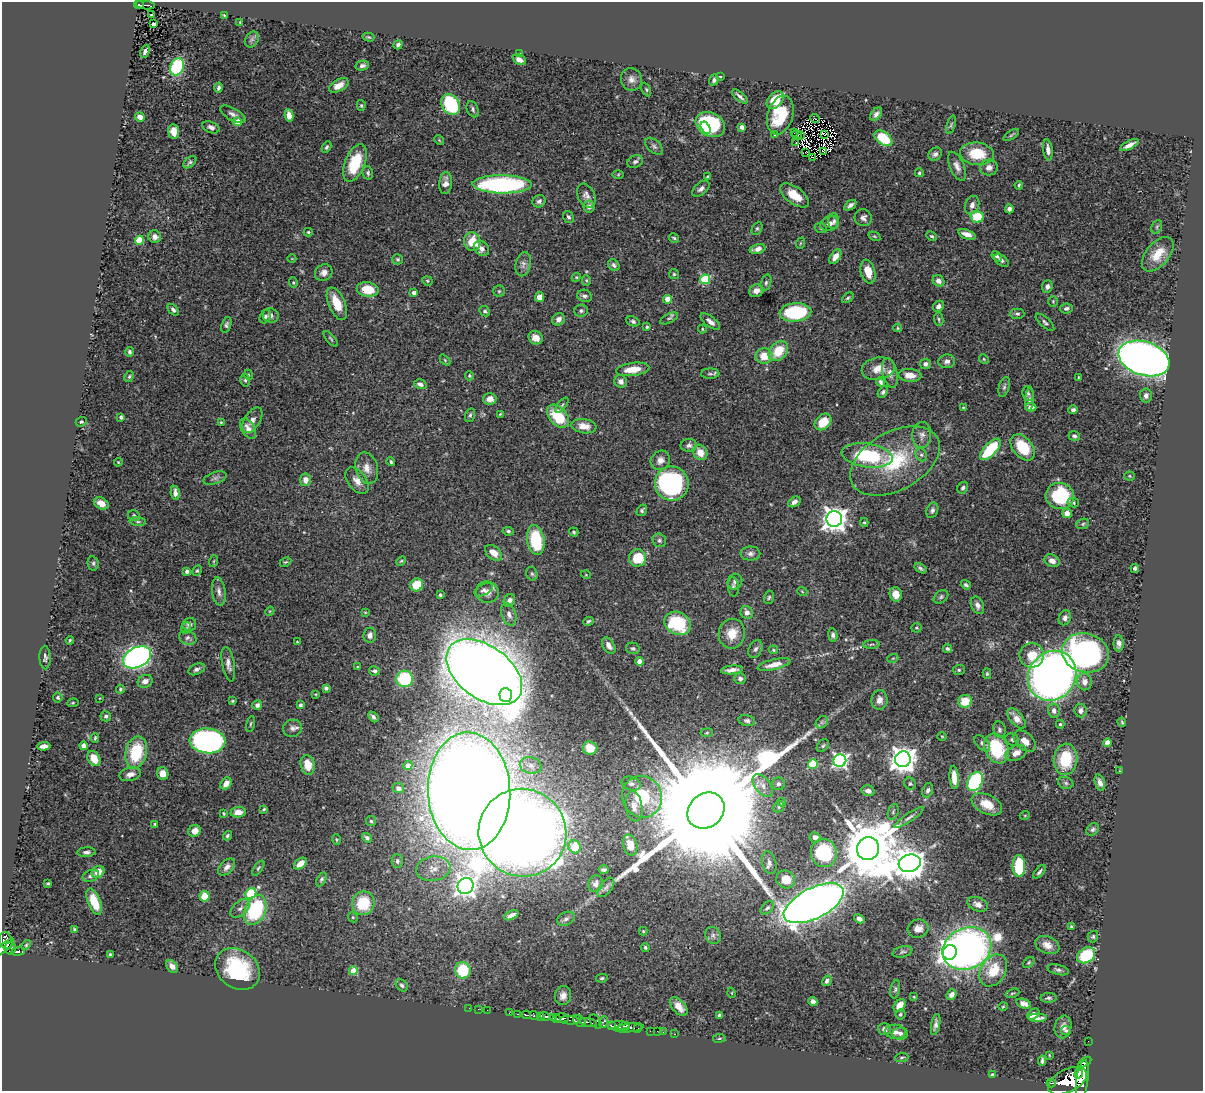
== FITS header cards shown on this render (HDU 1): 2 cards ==
NAXIS1  =                 1201
NAXIS2  =                 1089

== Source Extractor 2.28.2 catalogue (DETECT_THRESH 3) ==
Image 1201 x 1089 px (HDU 1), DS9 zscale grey, 1 PNG px = 1 image px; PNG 1205 x 1093 px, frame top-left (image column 1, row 1089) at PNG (2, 2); each listed source drawn as its Kron ellipse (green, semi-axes under 4 px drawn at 4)
Background 0.717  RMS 0.026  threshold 0.0773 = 3 sigma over >= 5 px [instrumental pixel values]
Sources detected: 506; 3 with non-positive FLUX_AUTO (blend fragments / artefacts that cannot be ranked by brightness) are neither listed nor drawn; of the other 503, the 500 brightest by FLUX_AUTO listed and drawn (3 fainter detections omitted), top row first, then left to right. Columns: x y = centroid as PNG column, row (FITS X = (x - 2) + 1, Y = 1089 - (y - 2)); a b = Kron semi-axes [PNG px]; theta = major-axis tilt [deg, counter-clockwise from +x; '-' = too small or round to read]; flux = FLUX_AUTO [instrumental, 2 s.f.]
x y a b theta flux
139 5 5 4 - 80
145 5 9 3 -5 95
152 15 3 3 - 4
224 15 3 2 - 1.4
240 22 4 2 - 1.1
154 24 3 3 - 6.4
368 37 6 3 -15 2.3
252 39 8 6 56 4.6
398 45 5 4 - 4.2
145 51 6 3 65 5.6
520 54 3 3 - 1.7
519 60 7 5 -27 12
362 66 7 4 13 5.7
177 67 9 6 67 150
720 76 3 3 - 2.1
631 79 11 10 - 10
714 80 5 4 - 4.9
339 85 10 6 30 14
218 88 5 3 - 4.5
646 89 7 4 -64 2.5
740 96 9 3 -41 5.2
775 100 10 7 46 36
451 104 11 8 -57 140
361 105 5 4 - 2.5
473 109 8 5 -68 4.9
233 114 14 6 -29 7.9
876 114 7 5 51 6.2
289 115 6 4 -81 20
780 115 20 12 73 70
140 117 5 4 - 10
815 119 5 2 - 2.5
238 122 4 4 - 39
710 124 15 11 -28 180
951 125 10 4 72 3.3
211 127 9 5 -22 6.8
741 127 4 4 - 12
706 128 7 4 -60 44
174 131 7 5 -84 19
794 133 3 2 - 1.9
824 134 2 2 - 0.7
775 135 3 3 - 4.3
797 135 5 3 - 1.6
1011 135 9 3 34 2.8
800 136 2 2 - 1.8
883 138 10 6 -38 65
439 140 5 4 - 2.2
796 143 2 2 - 1.2
1129 145 10 3 28 10
654 146 10 6 -44 5.7
326 147 6 4 62 3.4
1048 150 11 4 -83 9.1
805 152 2 2 - 1.7
824 152 3 2 - 2.1
935 154 7 6 - 5.4
977 154 17 11 -7 51
813 157 3 2 - 2.6
190 162 8 4 39 3.5
635 162 8 6 23 4.3
355 163 20 10 68 71
957 166 15 7 -66 11
989 168 9 8 - 10
368 173 7 5 -76 3.5
919 173 4 4 - 2.9
618 174 6 4 1 1.8
707 177 4 4 - 2
446 183 11 6 84 13
502 184 29 9 -1 310
1019 185 4 3 - 2.4
701 189 10 6 41 7.1
586 195 12 8 -64 9.3
794 195 16 8 -37 32
539 201 7 6 - 4.8
850 205 7 3 36 5.9
972 205 9 7 69 9
589 207 6 5 - 7.8
1009 209 4 4 - 5.9
568 217 6 5 - 3.6
977 217 7 5 -14 56
863 218 9 8 - 7.2
834 221 8 5 89 4.3
829 223 9 7 25 8.8
1157 227 7 5 61 3.4
757 228 7 5 62 3.2
821 228 6 5 - 2.8
308 232 4 4 - 2.2
967 234 9 4 -18 12
874 236 6 4 -31 2.4
932 236 6 4 -26 2.5
155 237 6 6 - 10
674 238 5 4 - 2.2
139 240 4 4 - 65
472 242 9 8 - 36
801 243 6 3 70 1.8
481 248 8 6 -44 9.3
758 249 8 5 14 11
1158 254 20 11 49 34
997 256 6 4 -47 4.6
835 257 8 5 55 13
292 259 4 3 - 1.2
398 259 5 5 - 2.8
1001 260 8 5 -36 5.1
523 264 12 7 77 8.8
614 265 6 5 - 4.3
868 272 12 7 -75 29
324 273 9 8 - 10
674 274 5 5 - 2.9
576 277 4 4 - 1.9
705 279 5 4 - 110
586 280 5 4 - 2.5
427 281 5 4 - 2.6
938 281 6 5 - 9.9
293 283 5 4 - 2.2
766 283 8 5 74 4
1047 286 6 5 - 6.7
368 289 11 7 -9 41
499 291 5 5 - 2.8
756 291 7 6 - 9.3
414 292 4 4 - 9.3
584 296 7 6 - 5.8
539 297 5 4 - 14
848 298 6 4 37 2.8
668 299 4 4 - 28
1053 301 5 4 - 2.2
337 304 17 8 -67 35
938 306 6 5 - 7.8
1066 308 6 5 - 4.5
173 310 6 4 -49 4.8
485 311 6 4 -45 3.6
581 311 7 6 - 4.4
795 312 16 9 4 130
1017 314 7 5 0 3.7
271 315 8 7 - 7.1
265 317 7 5 63 3.8
669 318 10 4 26 4.1
558 319 7 6 - 7.8
939 319 7 4 -82 3
633 321 7 5 -22 4.2
710 322 12 5 -38 9.9
1045 322 11 5 -42 4.4
226 325 8 4 70 4.1
647 327 4 4 - 2.3
897 328 4 4 - 1.6
702 329 4 4 - 1.9
536 338 7 6 - 12
331 339 9 3 -50 2.8
778 351 11 8 47 44
130 352 5 4 - 4
764 356 8 7 - 31
1144 358 26 17 -18 1600
984 359 5 4 - 1.9
445 360 6 4 -47 2.1
947 361 8 7 - 7.2
925 364 5 5 - 5.4
633 369 17 6 7 32
878 369 17 11 11 22
890 373 15 7 -77 11
710 374 9 5 2 4.2
249 375 5 3 - 1.7
910 375 11 6 -4 18
129 376 6 4 62 2.8
469 376 5 4 - 2.3
1078 377 4 2 - 1.5
245 380 6 5 - 3.3
621 381 6 6 - 8.6
880 382 5 4 - 4.6
420 384 6 4 -17 6.6
1004 387 10 5 74 4.1
883 392 6 4 55 4
1028 393 7 5 -79 3.9
1146 395 7 6 - 7.2
490 399 6 6 - 15
1029 400 11 4 86 4.8
562 405 9 4 51 3.2
963 407 4 3 - 1.7
1031 407 6 4 -2 7.7
1073 410 4 4 - 4.4
500 414 4 3 - 1.7
470 415 7 5 75 4
558 416 13 8 -48 68
121 417 4 3 - 2.8
252 420 14 8 58 11
81 422 6 4 22 3.3
221 422 3 3 - 1.7
823 422 9 7 45 36
584 426 13 7 -8 19
248 429 11 6 -59 13
922 435 13 9 88 10
1074 436 6 5 - 4.3
689 445 8 6 3 6.1
1023 447 15 9 -50 61
990 449 13 6 47 110
700 452 8 6 -56 22
867 455 26 12 -8 120
921 455 7 5 -67 4.5
660 460 10 9 - 11
895 461 48 29 29 140
118 462 4 4 - 1.6
391 462 4 4 - 2.4
367 468 16 11 -74 17
1130 476 5 4 - 2.1
215 478 12 6 19 6.1
305 480 6 5 - 13
357 481 15 9 -54 16
672 484 17 17 - 300
963 488 6 5 - 4.4
175 493 7 4 -79 9
1060 496 14 13 - 110
794 502 7 4 34 8
1073 502 6 5 - 3.4
101 503 8 5 -31 15
642 510 6 4 56 3.6
932 510 8 5 68 5.2
1067 513 5 4 - 14
134 516 6 5 - 3.8
834 519 8 7 - 1600
138 522 8 3 -4 2.5
864 522 4 4 - 2.4
1083 524 6 5 - 2.8
508 531 5 4 - 3.1
574 532 5 4 - 2.4
536 540 15 8 -81 97
659 540 7 6 - 4.5
494 553 10 6 -38 17
750 553 10 7 1 6.9
638 558 8 8 - 59
214 561 6 4 71 2.1
401 561 5 3 - 2
1052 561 8 6 -27 12
285 562 6 3 25 2
93 563 7 5 -78 3.8
920 568 6 3 -35 3.8
1135 568 4 3 - 3.6
187 571 4 3 - 4.9
197 571 5 4 - 2.4
532 574 7 5 -73 3.3
586 575 5 3 - 1.4
735 582 8 7 - 6.2
417 585 7 6 - 40
966 585 5 4 - 3.4
733 587 10 5 -85 3.6
484 590 10 5 29 4.9
802 591 5 3 - 1.5
219 592 14 6 -83 9.3
487 592 11 10 - 12
896 594 7 6 - 15
440 595 4 3 - 2.7
769 597 7 5 72 3.1
941 597 8 5 38 3.6
509 600 6 5 - 8.3
977 605 9 6 -67 8.4
270 611 5 3 - 1.6
365 612 3 3 - 1.4
747 612 6 6 - 7.9
509 614 12 7 -72 9.1
1065 618 8 6 69 6.4
588 621 5 4 - 3.3
677 623 14 11 -28 110
189 624 7 6 - 7.8
186 628 6 4 66 2.8
916 628 5 5 - 2.1
732 634 15 13 79 32
370 635 7 6 - 10
833 635 7 4 -82 4.8
188 638 9 7 -23 5.3
70 640 4 3 - 1.9
297 642 3 3 - 1.2
1119 643 8 5 -88 9.2
871 644 8 3 4 3
609 646 9 5 -59 9.6
633 648 7 5 -13 4.4
755 649 9 6 61 5.5
948 649 4 3 - 3.5
773 650 5 4 - 2
1085 653 24 19 -15 470
1032 655 12 12 - 29
45 657 12 5 -88 5.3
137 657 15 9 28 690
893 658 5 3 - 1.7
640 661 4 4 - 30
228 664 17 6 -80 10
774 664 17 5 14 16
358 667 3 3 - 1.9
197 669 9 5 23 5.7
732 670 11 4 5 10
959 670 6 5 - 3.2
374 671 6 4 -11 4.1
484 672 43 26 -36 5200
987 674 5 4 - 2.4
1052 676 26 23 54 1300
740 678 6 5 - 4.6
405 679 8 8 - 100
145 681 8 6 25 10
1085 682 8 7 - 13
326 688 4 4 - 4.3
120 689 4 3 - 2.8
316 694 3 3 - 1.8
506 695 7 6 - 120
58 697 5 5 - 3.1
100 698 4 2 - 1.2
879 700 10 8 88 12
233 701 4 3 - 2.1
965 701 7 6 - 35
73 703 5 4 - 2.2
257 705 5 5 - 4.6
301 705 4 3 - 4.7
1080 710 7 6 - 7.4
1054 711 7 6 - 7.7
106 716 5 5 - 4.9
373 717 6 4 -50 4.6
1016 718 12 6 -51 14
747 721 8 5 -12 4.4
822 722 7 5 45 3.7
1122 722 4 3 - 2.1
250 724 8 3 79 2.5
1060 724 4 3 - 2.6
292 728 9 8 - 7.7
999 730 8 6 -79 4.4
707 733 6 3 8 1.8
942 736 4 3 - 1.4
95 738 4 3 - 2.1
1012 739 7 5 -25 4.2
208 741 18 12 -4 500
1025 741 13 8 -43 15
1107 742 4 4 - 22
982 743 10 5 -47 6
44 746 6 4 3 8.6
84 746 4 4 - 8.8
823 746 7 5 50 3.1
590 748 7 7 - 22
996 748 15 11 -67 98
136 752 16 10 77 85
1016 753 11 7 24 14
94 758 8 6 -59 22
903 759 8 7 - 2100
1066 759 16 11 85 71
840 761 6 6 - 450
813 764 5 4 - 80
308 765 10 7 -76 29
531 765 11 8 -13 10
408 766 4 4 - 20
1119 771 3 2 - 1.1
163 773 6 5 - 14
130 774 11 6 14 11
954 777 11 4 -86 20
975 781 10 7 61 200
226 783 6 5 - 15
1066 783 8 5 -18 3.8
1100 783 8 4 -74 7.7
631 784 10 6 -21 5.7
778 784 6 6 - 3.9
910 784 6 5 - 2.9
763 785 13 7 -52 12
398 788 6 5 - 6.6
928 790 7 5 69 4.8
469 791 59 41 -88 6800
868 791 7 5 -13 8.4
642 797 21 19 -62 85
782 802 4 4 - 2
987 804 16 9 -26 32
634 806 15 8 -82 16
779 807 6 5 - 2.4
264 809 3 3 - 2.2
706 811 20 16 40 130000
238 812 7 5 5 15
893 812 8 5 71 3.4
224 814 4 2 - 1.8
1025 815 5 3 - 1.3
909 818 17 4 34 7
371 821 5 5 - 2.8
155 824 4 3 - 2.2
1093 829 7 5 44 3.9
195 831 6 5 - 16
522 833 44 43 - 2800
227 836 5 4 - 3.1
815 837 6 5 - 12
367 838 5 4 - 4.7
336 840 5 3 - 2
630 845 11 7 -75 28
575 847 7 6 - 45
868 849 12 11 - 15000
86 852 9 4 4 4.7
824 853 14 13 - 150
397 861 7 5 -88 5.2
300 863 7 4 40 15
769 863 11 7 -74 7.5
910 863 11 8 16 3700
1019 866 11 6 -89 93
227 867 10 6 44 9.6
258 868 9 4 56 3
433 869 17 12 8 22
604 869 5 3 - 4
98 872 7 5 39 20
1039 872 8 4 50 4.2
91 876 8 5 22 5.7
321 879 7 4 61 3.4
786 879 9 8 - 32
48 883 3 3 - 2.1
595 884 8 7 - 7.2
466 886 8 7 - 1200
606 887 11 6 52 6.2
251 894 6 5 - 84
205 896 5 5 - 38
94 902 14 6 -68 44
363 903 12 11 - 74
814 903 32 15 27 2000
978 904 10 6 -21 9.1
240 908 11 7 42 7.8
767 908 8 5 43 4
255 910 15 10 68 140
511 915 8 4 24 8
353 917 5 4 - 2.7
566 919 9 6 26 6.2
859 919 5 4 - 6.1
1071 926 3 3 - 2.1
74 929 3 3 - 2.4
918 929 10 9 - 14
643 931 4 4 - 2
713 935 9 7 -58 6.5
1093 937 6 5 - 3.2
6 940 9 6 -74 300
26 945 6 3 46 2.1
1047 945 12 8 -21 14
645 947 4 3 - 2.7
4 948 12 4 41 710
10 948 6 5 - 300
967 949 25 20 25 980
18 951 7 3 8 180
903 952 10 5 14 3.5
950 952 7 7 - 1300
110 954 4 3 - 1.9
1086 955 10 7 31 94
1029 962 6 4 41 2.6
172 966 7 5 -48 10
238 969 24 19 -36 130
463 970 8 8 - 82
993 970 17 12 58 44
1058 970 11 5 -14 4.8
353 971 4 4 - 38
602 978 6 4 10 2.8
827 981 5 4 - 4.8
402 985 7 5 -47 4.4
895 989 9 4 79 3.7
732 993 5 3 - 1.4
1012 993 7 3 20 2.2
951 995 6 4 50 8.5
563 996 9 8 - 11
914 997 4 3 - 1.4
1049 998 8 5 2 3.6
813 1002 5 4 - 6.9
1024 1004 7 4 -18 9.3
900 1006 7 5 55 17
679 1007 11 6 -49 17
1003 1007 4 3 - 1.5
469 1008 2 2 - 7.7
478 1009 3 2 - 2.9
487 1010 2 2 - 5.5
509 1013 2 2 - 8.6
518 1014 3 2 - 26
900 1014 5 5 - 2.7
1033 1014 7 4 34 9.1
526 1015 5 3 - 130
720 1015 4 4 - 4.5
534 1016 5 3 - 240
541 1016 4 3 - 150
545 1017 5 3 - 400
553 1018 4 3 - 240
562 1018 7 4 2 700
1037 1018 9 4 0 9.4
557 1019 3 3 - 190
570 1020 10 4 -4 480
579 1021 7 5 -42 270
588 1022 9 3 -9 220
596 1022 8 5 -56 200
603 1022 6 4 71 110
936 1025 11 4 78 6.5
612 1026 4 3 - 160
618 1026 11 3 2 540
624 1026 6 3 18 310
1063 1027 11 8 79 10
629 1028 15 4 6 350
638 1029 3 3 - 79
884 1029 6 6 - 6.8
650 1031 2 2 - 11
657 1031 2 2 - 9.4
1066 1031 5 4 - 2.8
663 1032 2 2 - 11
895 1032 10 7 -4 8.3
900 1033 8 6 8 5.6
674 1034 3 2 - 6.3
719 1038 6 3 9 2.2
1088 1041 2 2 - 5.6
1049 1055 3 2 - 1.2
902 1057 6 3 5 2.3
1042 1061 5 3 - 3.5
1085 1062 7 3 33 82
1079 1073 5 3 - 520
992 1074 4 3 - 2.3
1082 1080 20 6 82 2800
1067 1081 21 11 27 4200
1051 1083 4 2 - 72
At the frame edge (FLAGS 8, measured only in part): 1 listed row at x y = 4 948
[3 fainter detections neither listed nor drawn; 3 non-positive-flux detections neither listed nor drawn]